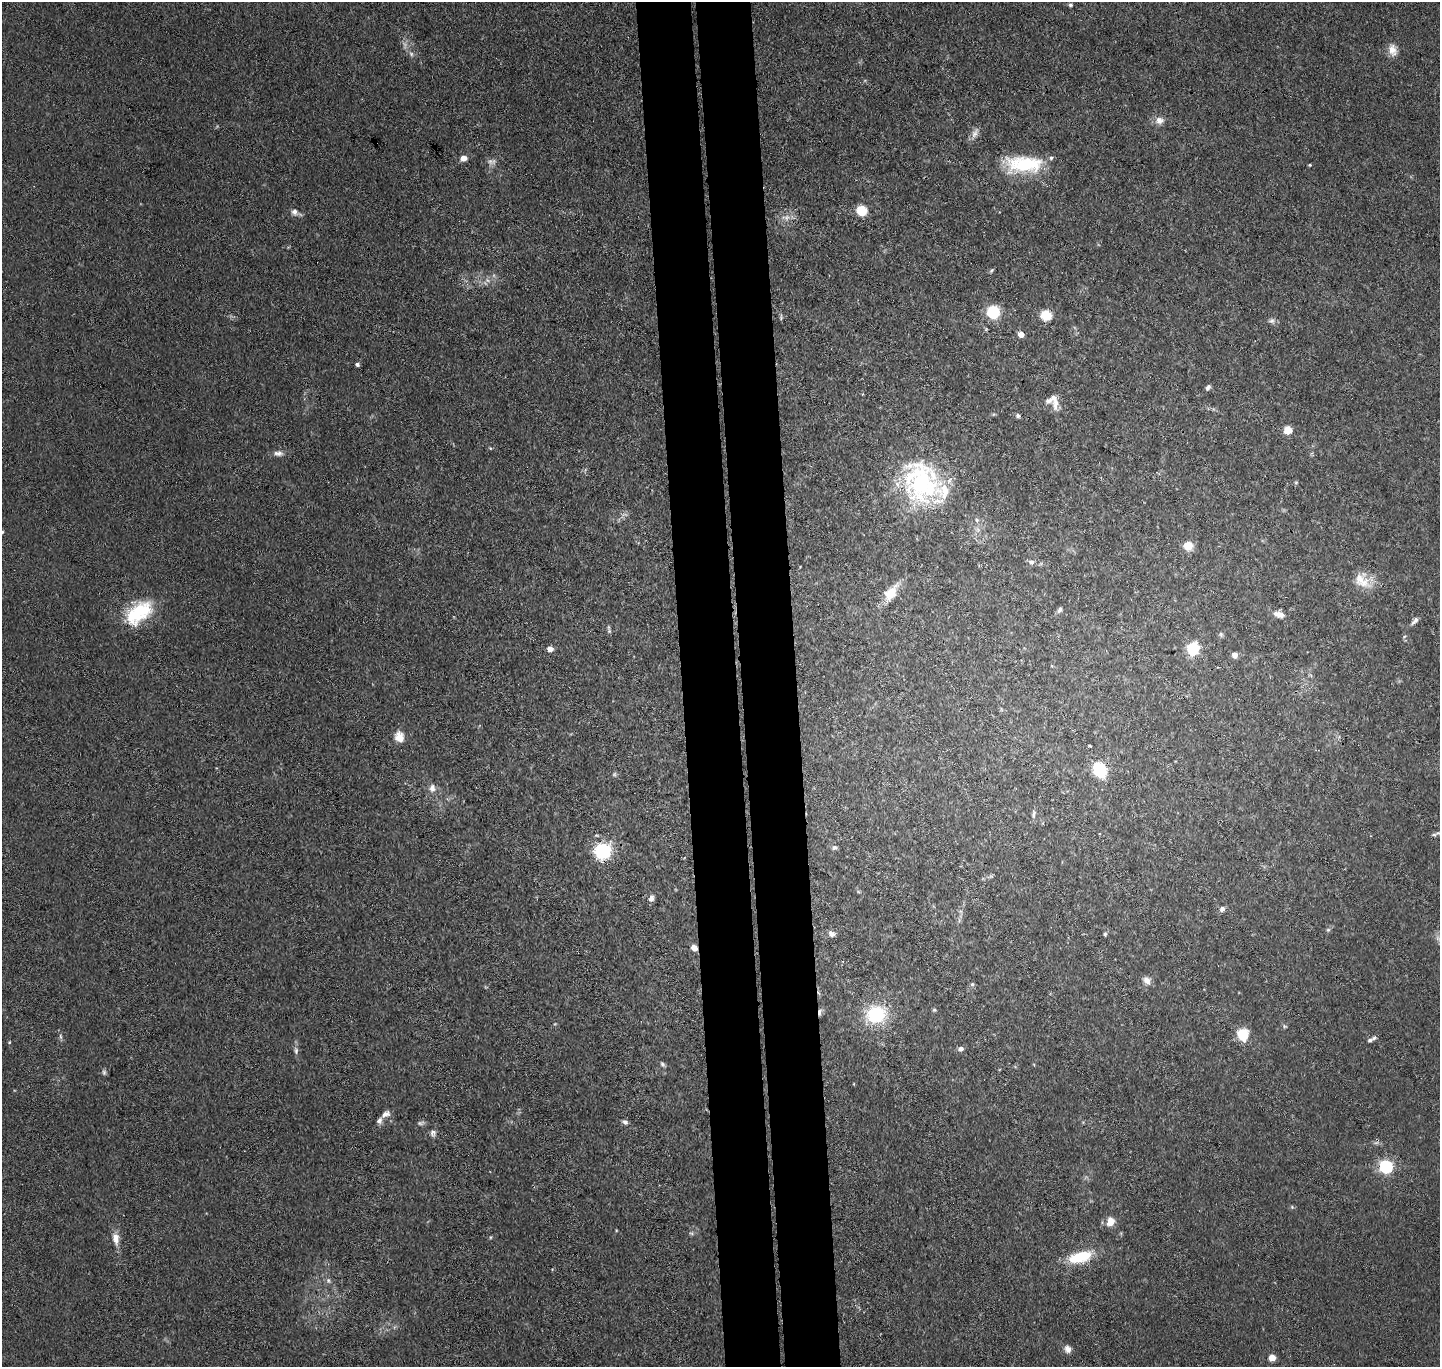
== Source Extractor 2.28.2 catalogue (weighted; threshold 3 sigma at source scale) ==
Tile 5 of 3 x 3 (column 2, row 2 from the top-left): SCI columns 1494-2931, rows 1491-2855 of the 4423 x 4346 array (HDU 1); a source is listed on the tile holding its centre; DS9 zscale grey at full resolution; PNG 1442 x 1369 px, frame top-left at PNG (2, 2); no overlay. Shown black and unused: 8% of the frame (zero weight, under 3 of 4 exposures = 5% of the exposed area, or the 3 px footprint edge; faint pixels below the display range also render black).
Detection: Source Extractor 2.28.2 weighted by HDU 2 'WHT'; one run over the whole footprint, this tile lists its part. Background 0.0905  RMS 0.0073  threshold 0.0327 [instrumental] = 3 sigma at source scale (4.5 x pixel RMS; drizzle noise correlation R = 1.50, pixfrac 1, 0.05/0.05 arcsec/px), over >= 5 px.
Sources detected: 93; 6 too faint to see at this stretch — not listed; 5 inside a brighter listed object's ellipse — not listed separately; the other 82 listed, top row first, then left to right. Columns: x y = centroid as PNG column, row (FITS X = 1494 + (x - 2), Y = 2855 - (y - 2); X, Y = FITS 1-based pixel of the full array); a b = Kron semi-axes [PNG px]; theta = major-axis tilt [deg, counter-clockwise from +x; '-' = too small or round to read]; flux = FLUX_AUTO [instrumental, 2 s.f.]
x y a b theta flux
1070 5 5 5 - 1.3
1392 50 16 11 -76 7.2
411 54 7 5 -47 1.9
1159 120 12 10 -2 5.4
975 133 18 7 65 4.1
463 158 8 6 9 4.7
1024 164 44 19 -1 46
1310 165 3 3 - 0.73
862 210 6 5 - 56
294 212 10 8 -44 3.7
786 217 12 8 -1 5.3
991 270 7 4 46 1.1
993 312 7 7 - 48
1046 315 7 6 - 25
781 317 8 4 82 1.2
1272 321 10 7 5 2.5
1021 334 5 4 - 8.6
357 364 5 5 - 1.6
1208 387 8 5 59 1.9
1056 402 21 8 86 6.6
1018 415 6 5 - 1.8
1288 430 7 7 - 11
490 448 5 3 - 0.75
278 453 13 7 -2 3.8
921 481 56 42 -70 110
1296 483 5 4 - 0.83
977 520 5 5 - 1.4
2 532 5 5 - 1.1
1188 546 9 9 - 11
1031 562 8 6 -33 2.4
1362 580 26 17 -42 15
891 593 22 12 54 14
1060 610 8 5 64 2.1
138 613 35 20 38 45
1279 614 12 7 -17 6.1
1415 621 12 5 50 3
609 627 7 4 -72 1.4
1221 634 7 5 -70 1.4
1193 648 9 8 - 33
550 649 5 4 - 7
1235 655 6 5 - 3.9
1052 666 5 3 - 0.68
399 737 13 11 -75 8.2
1089 745 3 2 - 0.81
1100 770 10 8 -57 56
432 788 11 8 84 4.2
1033 814 12 4 88 2.1
1439 832 12 5 20 2.3
834 848 7 7 - 1.8
603 851 9 9 - 88
651 898 9 6 72 3
1222 909 8 6 42 2.4
1328 930 6 5 - 1.2
832 934 8 6 -17 3.8
1105 934 5 4 - 1.1
694 948 7 6 - 5.3
1147 980 11 8 -50 4.3
972 984 6 5 - 1.3
934 1010 5 4 - 1
820 1012 10 4 80 2.4
876 1014 18 15 13 50
1285 1026 7 4 -20 1.1
1243 1034 12 11 - 18
60 1036 8 4 -88 1.6
1370 1040 7 5 27 1.6
9 1042 5 4 - 0.72
961 1049 6 5 - 3.1
296 1050 11 6 -85 2.5
662 1064 8 5 -54 1.6
104 1072 7 5 -89 1.6
386 1114 12 7 28 3.7
625 1122 8 6 -32 2.2
433 1133 9 8 - 2.7
1386 1166 6 5 - 150
1292 1207 5 4 - 0.95
1110 1221 11 9 72 7.3
691 1233 6 4 -18 1.1
116 1239 17 8 -81 7.3
1080 1257 29 13 16 28
328 1280 8 6 -90 2
1068 1349 10 8 -65 3.9
1272 1357 5 5 - 15
Overlapping masked pixels (flux is a lower limit): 4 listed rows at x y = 1100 770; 603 851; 694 948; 820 1012
Isophote crosses this tile's border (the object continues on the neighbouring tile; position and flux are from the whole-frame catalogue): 2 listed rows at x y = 2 532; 1439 832